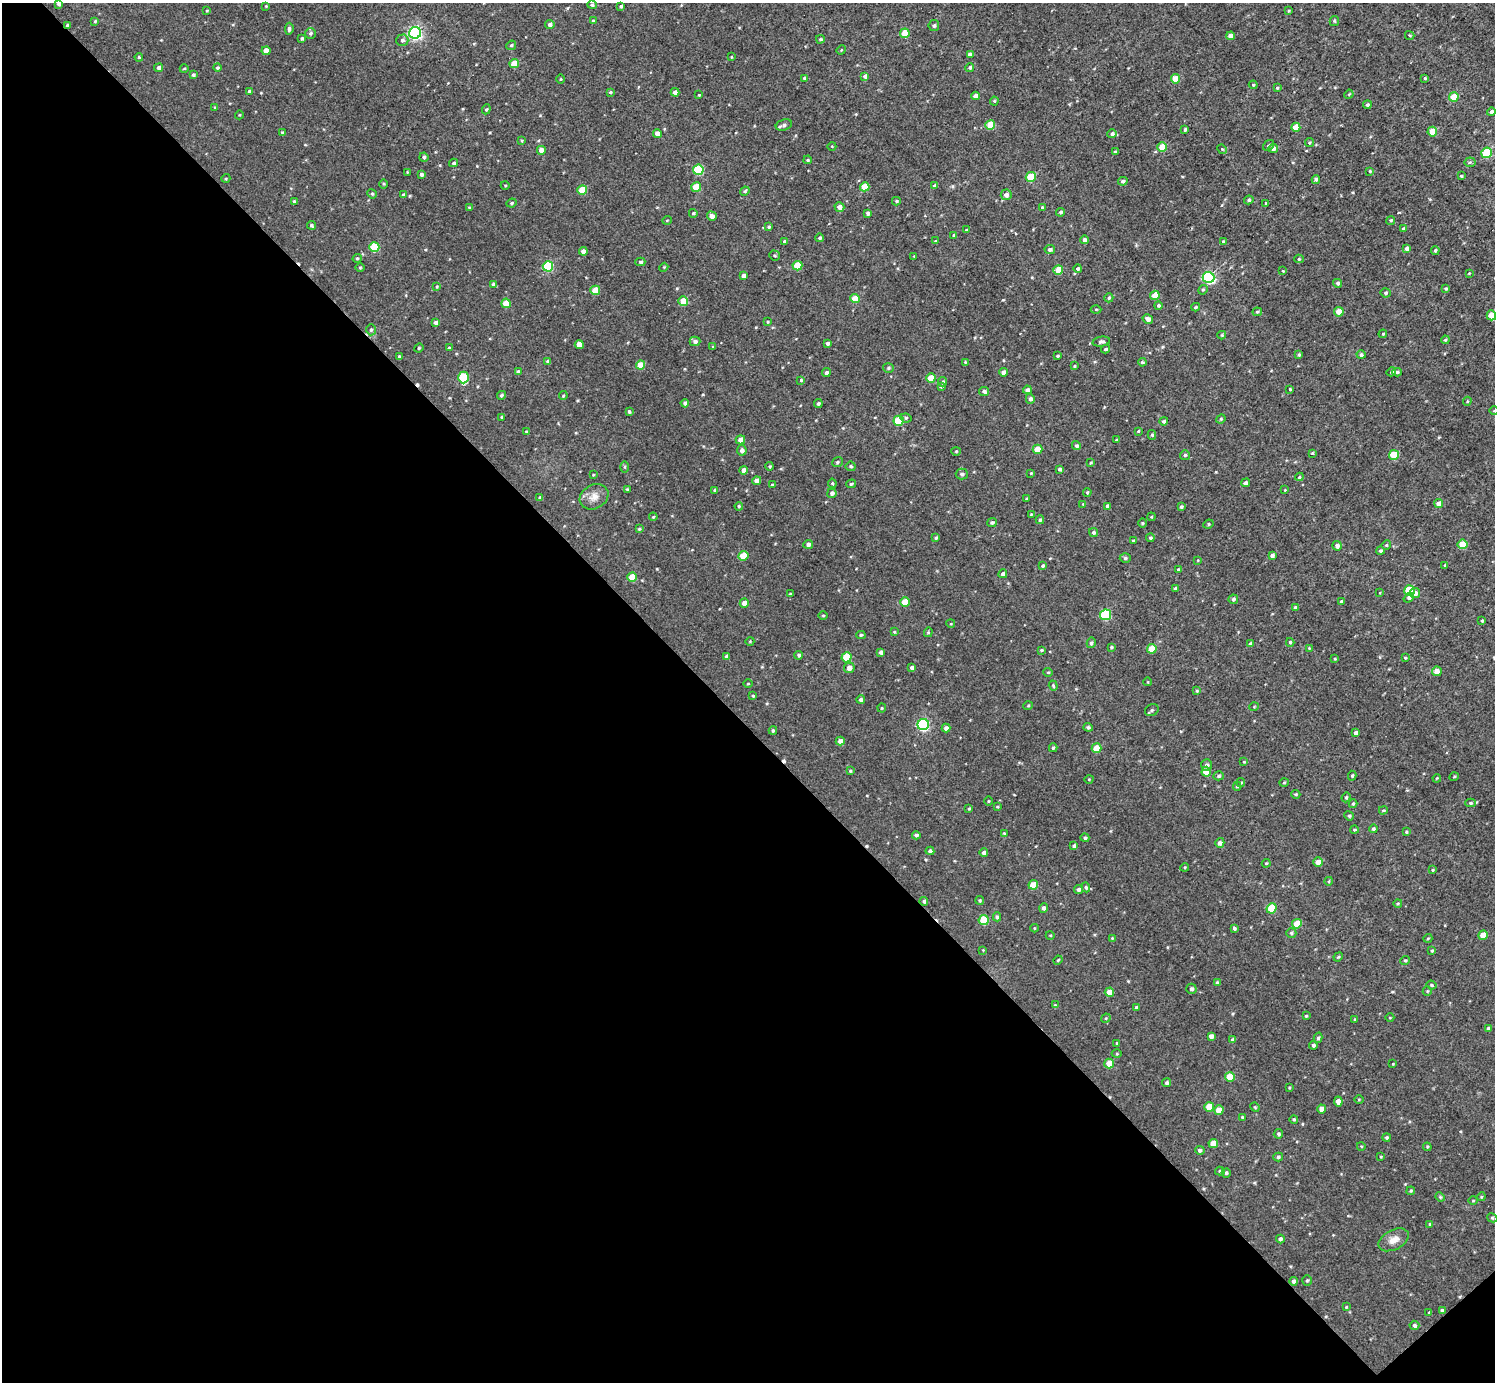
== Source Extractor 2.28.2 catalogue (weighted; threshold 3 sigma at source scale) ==
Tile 14 of 4 x 4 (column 2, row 4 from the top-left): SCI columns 1499-2991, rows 160-1539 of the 5983 x 5981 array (HDU 1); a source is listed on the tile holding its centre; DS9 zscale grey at full resolution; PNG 1497 x 1384 px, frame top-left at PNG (2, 3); each listed source drawn as its Kron ellipse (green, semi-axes under 4 px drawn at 4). Shown black and unused: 48% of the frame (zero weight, under 3 of 4 exposures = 1% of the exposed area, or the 3 px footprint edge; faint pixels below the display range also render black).
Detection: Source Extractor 2.28.2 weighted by HDU 2 'WHT'; one run over the whole footprint, this tile lists its part. Background 0.0675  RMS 0.062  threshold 0.281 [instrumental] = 3 sigma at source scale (4.5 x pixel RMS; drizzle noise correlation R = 1.50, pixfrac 1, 0.05/0.05 arcsec/px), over >= 5 px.
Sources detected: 445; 3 cosmic-ray / hot-pixel residue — neither listed nor drawn; the other 442 listed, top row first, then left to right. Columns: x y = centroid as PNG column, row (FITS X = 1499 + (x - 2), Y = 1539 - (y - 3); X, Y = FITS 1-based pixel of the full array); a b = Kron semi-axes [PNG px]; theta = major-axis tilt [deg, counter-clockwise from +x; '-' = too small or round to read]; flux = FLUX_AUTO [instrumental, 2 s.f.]
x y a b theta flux
59 4 4 3 - 12
592 5 4 4 - 10
266 6 3 3 - 4.9
621 6 4 3 - 13
207 11 4 3 - 5.8
1289 11 3 2 - 5.5
95 21 3 3 - 7.3
593 21 3 3 - 8.1
1334 21 5 4 - 8.3
67 25 3 3 - 14
550 25 5 4 - 19
934 25 5 5 - 13
289 29 6 4 84 15
310 33 5 5 - 12
415 33 6 6 - 1300
905 33 5 4 - 120
1410 35 5 3 - 6.8
1231 36 4 4 - 40
302 38 3 3 - 11
820 39 4 3 - 7.3
402 40 6 6 - 17
511 45 5 4 - 9.3
841 50 5 4 - 5.8
266 51 4 4 - 65
970 54 4 3 - 22
139 57 4 3 - 6.5
731 57 4 3 - 5
514 63 5 4 - 120
159 68 4 4 - 18
217 68 4 4 - 9.1
970 68 4 4 - 12
184 69 4 3 - 4.8
193 75 4 3 - 11
865 76 4 4 - 21
804 78 3 3 - 7
1425 78 3 3 - 7.7
561 79 5 3 - 5.3
1175 79 4 4 - 90
1253 85 4 4 - 7.2
1277 88 3 3 - 8.6
250 91 4 3 - 15
610 92 4 4 - 7.4
675 92 4 4 - 26
1349 94 5 3 - 6
699 95 3 3 - 5.7
975 96 4 4 - 34
1454 97 5 4 - 120
994 101 4 4 - 6.9
1367 105 4 4 - 13
215 108 4 3 - 6.4
486 109 5 4 - 7.3
1491 112 4 3 - 16
239 115 4 3 - 5
784 125 8 5 18 18
990 125 5 4 - 150
1296 127 4 4 - 100
1185 130 4 3 - 11
282 132 3 3 - 6.6
1432 132 5 4 - 110
657 134 4 4 - 36
1112 134 5 4 - 16
522 141 3 3 - 5.7
1309 143 5 4 - 7.1
1269 145 6 5 - 11
832 146 4 3 - 4.8
1162 147 5 4 - 130
1273 148 5 4 - 26
1222 149 5 4 - 7.3
541 150 4 4 - 42
1115 152 3 3 - 12
1486 153 5 5 - 320
424 157 4 4 - 10
808 160 4 3 - 6.9
1470 162 5 5 - 10
454 163 4 4 - 11
698 170 5 5 - 350
1370 171 4 4 - 7.3
407 172 3 2 - 4.8
421 174 4 4 - 18
1461 176 4 3 - 7.3
1031 177 5 5 - 220
226 178 4 3 - 5.6
1316 179 4 4 - 18
1123 181 5 4 - 13
383 184 5 3 - 6.3
505 185 4 3 - 5.4
935 186 4 3 - 19
696 187 5 4 - 140
865 187 5 4 - 120
582 190 5 4 - 120
745 191 5 4 - 8.5
372 194 5 4 - 7.3
403 195 4 4 - 9.3
1006 195 5 5 - 27
1249 200 5 4 - 13
294 201 3 3 - 7.7
896 201 4 4 - 9.4
512 203 5 3 - 8.2
1266 203 3 2 - 6.7
839 207 5 4 - 30
1042 207 4 3 - 5.5
469 208 4 3 - 7.4
1061 212 4 4 - 12
693 213 4 4 - 10
868 213 4 4 - 18
712 216 5 4 - 30
667 220 5 3 - 4.9
1391 220 4 4 - 9.3
311 225 4 3 - 12
769 227 4 3 - 9.4
1403 229 4 4 - 10
966 230 3 3 - 5.6
954 235 4 3 - 16
820 238 4 4 - 13
1084 240 4 4 - 22
936 241 4 3 - 7.2
1223 241 4 3 - 7.3
785 242 3 3 - 13
374 247 5 5 - 260
1407 248 4 3 - 21
1050 249 5 4 - 15
1435 250 4 3 - 8.5
583 251 4 4 - 25
775 255 5 5 - 9.5
914 256 3 3 - 4.5
357 258 4 4 - 8.1
1299 259 5 4 - 8.9
640 262 5 4 - 11
548 266 5 5 - 380
797 266 5 5 - 160
360 267 5 3 - 6.6
664 267 4 3 - 6.3
1078 269 4 4 - 12
1058 270 5 4 - 110
1283 271 4 3 - 5.9
1469 273 3 3 - 5.4
744 276 4 4 - 27
1209 277 6 5 - 970
1338 283 4 4 - 14
493 284 4 3 - 15
437 286 3 3 - 6.2
1446 289 3 3 - 8.7
595 290 5 4 - 120
1203 290 5 4 - 8.4
1386 293 5 4 - 11
1155 295 5 4 - 72
1109 298 4 4 - 10
855 299 4 4 - 110
683 301 5 4 - 120
506 303 5 4 - 120
1158 305 4 4 - 12
1196 307 4 3 - 8.4
1096 309 5 3 - 6.2
1257 312 5 4 - 8.5
1339 312 4 4 - 100
1491 315 5 4 - 120
1148 319 5 4 - 28
436 322 4 4 - 19
768 322 4 3 - 6.5
371 330 5 5 - 11
1383 334 4 3 - 8.1
1222 335 4 4 - 6.4
1445 340 4 3 - 9.2
695 341 5 4 - 22
1101 342 9 5 10 15
827 343 4 4 - 12
579 345 4 4 - 62
713 347 4 3 - 6.5
419 348 5 4 - 6.7
449 348 3 3 - 9
1106 349 4 3 - 9
1299 355 3 3 - 9.8
1361 355 4 4 - 14
399 356 3 2 - 5.9
1057 356 3 2 - 7.8
548 361 4 4 - 12
965 362 4 3 - 5.4
1142 362 4 3 - 10
640 365 4 4 - 110
1074 366 3 3 - 6
888 368 5 4 - 9.2
518 372 4 3 - 9
1003 372 4 4 - 25
1391 372 5 4 - 10
1397 372 4 4 - 13
826 373 4 4 - 14
464 377 6 5 - 290
931 378 5 4 - 130
801 380 4 3 - 5.9
943 382 4 4 - 12
941 387 4 3 - 7
1290 389 3 3 - 7.8
1027 390 4 4 - 20
984 392 5 4 - 18
502 395 4 3 - 9.5
563 396 4 4 - 7.2
1030 399 5 4 - 18
1467 401 4 4 - 7.3
685 403 4 4 - 15
818 404 4 4 - 10
629 411 3 3 - 9
1494 411 4 3 - 5.4
502 417 3 3 - 10
906 418 6 4 -10 12
1221 419 5 4 - 8.1
898 421 5 5 - 230
1164 421 4 4 - 12
1138 431 4 3 - 5.8
526 432 4 2 - 5
1152 435 5 4 - 9.4
740 440 5 4 - 40
1116 440 3 3 - 6.1
1076 446 4 4 - 13
1037 449 5 4 - 120
742 450 5 5 - 22
956 451 4 4 - 5.9
1312 453 4 4 - 6.3
1185 455 5 5 - 12
1394 455 5 5 - 210
837 462 5 4 - 11
1091 463 4 3 - 7.2
770 466 4 4 - 8.1
851 466 5 4 - 11
625 467 6 4 90 7.1
1060 469 4 3 - 12
744 470 4 4 - 36
1031 473 4 3 - 5.7
962 474 6 5 - 18
593 475 4 2 - 4.5
1299 477 4 4 - 6.8
757 481 4 4 - 37
832 483 4 4 - 7.8
1246 483 4 4 - 16
851 484 5 3 - 10
772 485 4 2 - 4.6
627 489 4 3 - 7.3
715 490 4 3 - 10
1285 490 4 3 - 5.3
1087 492 4 3 - 6.5
832 493 4 4 - 21
594 497 15 12 30 56
540 498 3 3 - 8.4
1027 499 3 3 - 8.6
1083 504 4 3 - 5.6
1439 504 4 4 - 46
739 506 4 3 - 7.1
1107 506 4 3 - 16
1181 507 4 3 - 11
1031 514 3 3 - 5.7
653 517 4 3 - 5.8
1151 517 4 3 - 5.5
1040 520 4 4 - 9.6
992 523 5 4 - 11
1142 523 5 3 - 5.7
1208 524 5 4 - 9.1
639 529 3 3 - 7.5
1093 532 4 4 - 14
936 538 3 3 - 9.8
1150 538 4 4 - 10
1133 541 3 3 - 6.2
808 544 5 4 - 21
1462 544 5 5 - 140
1386 545 5 4 - 8.3
1337 546 5 4 - 24
1380 551 4 4 - 12
743 556 5 4 - 110
1272 556 4 3 - 19
1125 558 5 4 - 12
1198 560 4 3 - 5
1445 565 4 3 - 8.1
1043 566 4 4 - 11
1178 570 4 3 - 9.7
1003 574 4 4 - 21
632 577 5 4 - 100
1175 588 4 3 - 9.9
1409 590 5 5 - 230
1380 593 4 2 - 4.7
1415 593 5 5 - 33
790 594 3 3 - 5.1
1409 598 6 4 38 16
1233 599 5 4 - 14
1341 601 3 2 - 5.9
905 602 5 4 - 120
744 603 4 4 - 40
1295 607 4 3 - 15
823 615 5 3 - 5.6
1105 615 5 5 - 440
1482 621 3 3 - 8
951 624 4 3 - 5.4
894 632 4 3 - 5.6
928 632 5 4 - 8.8
861 635 4 4 - 10
750 641 4 3 - 4.7
1290 642 4 3 - 11
1091 643 5 4 - 12
1250 644 4 3 - 13
1111 647 4 3 - 8.3
1309 648 4 4 - 5.7
1152 649 5 4 - 120
1041 650 4 3 - 7.6
881 652 4 4 - 20
799 655 4 4 - 13
727 656 4 3 - 18
847 657 5 5 - 230
1405 658 3 3 - 6.4
1335 659 4 3 - 5
849 668 5 5 - 35
912 668 4 4 - 21
1437 671 5 5 - 49
1048 672 5 4 - 7.1
1148 682 4 3 - 4.1
748 684 5 3 - 5
1053 686 5 4 - 7.1
1197 691 4 3 - 6.5
753 696 4 4 - 7.7
861 700 4 4 - 18
1028 706 5 3 - 5.8
1254 707 5 3 - 5
882 708 4 4 - 6.5
1152 710 7 5 29 13
923 725 6 5 - 880
1088 727 4 4 - 10
946 728 4 4 - 22
773 731 4 3 - 10
1356 733 4 4 - 23
840 741 4 4 - 29
1053 748 4 3 - 9.4
1097 748 5 4 - 130
1244 762 3 3 - 6.6
1206 765 6 5 - 16
850 771 4 3 - 7.3
1206 772 5 4 - 120
1219 776 5 4 - 11
1352 776 5 4 - 8.7
1454 777 5 3 - 5.6
1437 778 4 3 - 5.6
1089 779 4 3 - 4.6
1241 783 4 4 - 8.2
1284 783 5 3 - 6
1237 786 4 4 - 8.4
1296 794 4 4 - 8.6
1346 797 5 4 - 7.7
988 801 5 3 - 5.4
1470 803 5 4 - 9.3
1353 804 4 4 - 11
997 807 3 3 - 5.7
969 809 4 3 - 7.1
1383 810 4 3 - 6.8
1349 816 5 4 - 8.5
1373 829 4 4 - 9.3
1354 830 4 3 - 7.2
1406 832 3 3 - 6.3
1004 833 3 3 - 6
916 835 4 4 - 12
1085 838 4 4 - 12
1220 843 5 4 - 22
1074 846 3 3 - 10
930 851 4 4 - 17
984 852 4 4 - 18
1318 862 5 4 - 51
1266 863 4 3 - 6.7
1185 867 4 3 - 5.8
1433 870 3 3 - 5.4
1329 881 4 3 - 5.7
1033 885 5 4 - 110
1086 887 5 4 - 8.5
1078 890 4 4 - 15
980 900 4 4 - 8.5
924 901 4 4 - 11
1398 903 4 3 - 5.4
1044 908 4 4 - 19
1272 908 5 5 - 200
997 917 4 4 - 12
984 920 5 5 - 210
1297 924 5 4 - 110
1034 928 4 3 - 4.8
1234 928 4 3 - 13
1291 933 5 4 - 11
1050 935 4 3 - 5.2
1483 935 5 4 - 99
1112 938 3 3 - 4.2
1428 938 4 3 - 5.7
983 950 4 4 - 4.6
1432 951 4 3 - 6.5
1338 957 5 4 - 6.3
1058 960 5 3 - 5.4
1405 960 5 4 - 8.2
1217 983 4 3 - 15
1432 985 5 3 - 8.4
1191 989 5 5 - 16
1427 991 5 4 - 7.3
1109 992 5 4 - 86
1055 1005 4 4 - 5.5
1137 1007 3 3 - 13
1306 1016 3 3 - 7.6
1106 1018 5 4 - 6.4
1390 1018 4 3 - 4.9
1355 1019 4 3 - 7
1488 1028 4 3 - 12
1211 1036 4 4 - 25
1318 1038 5 4 - 12
1233 1040 4 3 - 17
1117 1043 4 3 - 6.3
1313 1045 4 4 - 14
1117 1054 5 3 - 6.3
1109 1063 5 4 - 100
1393 1064 3 3 - 4.3
1230 1077 5 5 - 130
1167 1083 4 4 - 12
1289 1088 3 3 - 5.8
1359 1099 5 3 - 6.1
1338 1101 5 4 - 41
1209 1107 5 5 - 110
1255 1107 5 4 - 7.2
1322 1109 4 4 - 56
1219 1110 5 4 - 70
1242 1117 3 3 - 6.7
1294 1119 4 4 - 8.6
1278 1134 5 4 - 12
1386 1137 4 4 - 9.8
1213 1143 5 4 - 81
1361 1146 4 2 - 4.6
1427 1147 4 4 - 6.7
1200 1150 5 4 - 16
1278 1157 5 4 - 11
1381 1157 4 3 - 5.3
1220 1171 5 4 - 10
1226 1173 5 4 - 11
1411 1191 4 3 - 8
1440 1197 5 4 - 6.7
1481 1197 4 3 - 6
1473 1201 4 3 - 5.1
1492 1218 5 4 - 7
1430 1224 4 4 - 7.8
1280 1239 4 4 - 16
1394 1240 16 10 27 53
1307 1280 5 4 - 8.5
1293 1281 4 4 - 18
1346 1307 4 3 - 4.5
1442 1311 4 3 - 18
1429 1312 4 2 - 5.1
1414 1325 5 4 - 16
Overlapping masked pixels (flux is a lower limit): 2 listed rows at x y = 67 25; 1442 1311
Isophote crosses this tile's border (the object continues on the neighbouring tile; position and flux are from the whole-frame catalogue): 2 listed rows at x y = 1491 315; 1494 411